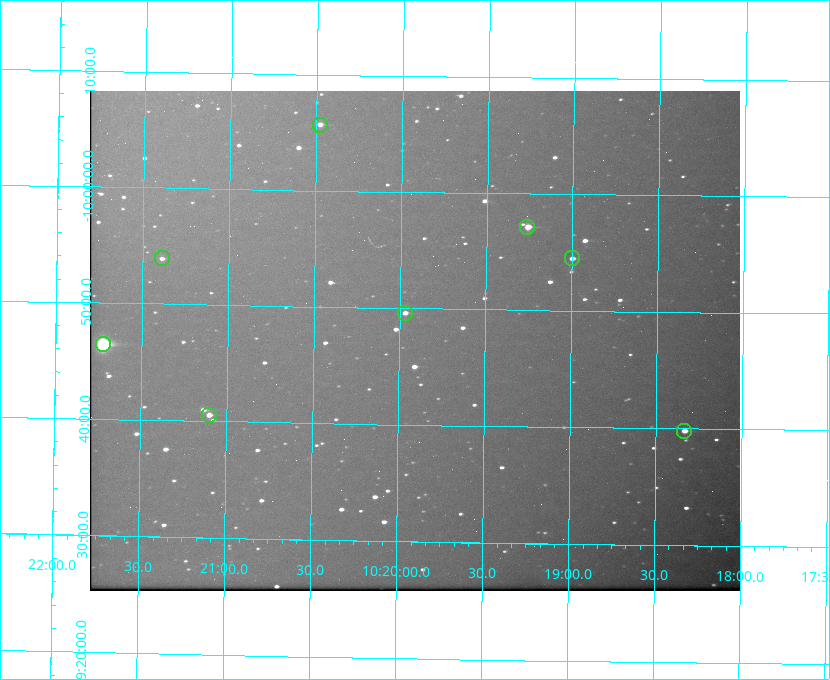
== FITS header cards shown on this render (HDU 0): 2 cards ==
NAXIS1  =                  650 / Width of table row in bytes
NAXIS2  =                  500 / Number of rows in table

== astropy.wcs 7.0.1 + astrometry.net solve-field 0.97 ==
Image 650 x 500 px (HDU 0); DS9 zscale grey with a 90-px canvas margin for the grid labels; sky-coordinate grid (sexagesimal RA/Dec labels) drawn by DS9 from the SOLVED WCS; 8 Tycho-2 reference stars matched to detected sources circled (green)
Header WCS: none
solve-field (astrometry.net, Tycho-2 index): SOLVED blind (the file carries no WCS)
Solved WCS: RA---TAN-SIP/DEC--TAN-SIP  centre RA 10:19:55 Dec -09:47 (154.98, -9.79 deg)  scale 5.16 arcsec/px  FOV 55.9' x 43.0'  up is +179 deg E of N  parity flipped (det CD > 0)
(file carries no celestial WCS; the grid is the blind solution)
Tycho-2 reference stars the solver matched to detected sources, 8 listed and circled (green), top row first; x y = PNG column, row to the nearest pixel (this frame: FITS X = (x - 90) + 1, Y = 500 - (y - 91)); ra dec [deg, ICRS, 3 dp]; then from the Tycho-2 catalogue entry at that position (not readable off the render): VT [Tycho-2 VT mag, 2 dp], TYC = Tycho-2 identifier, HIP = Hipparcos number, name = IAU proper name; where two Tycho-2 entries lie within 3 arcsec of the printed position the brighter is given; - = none
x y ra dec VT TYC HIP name
320 125 155.120 -10.095 10.96 5493-78-1 - -
527 227 154.815 -9.952 9.91 5490-258-1 50532 -
162 258 155.347 -9.899 11.51 5490-199-1 - -
572 258 154.750 -9.908 10.76 5490-212-1 - -
405 313 154.992 -9.826 10.90 5490-153-1 - -
103 344 155.431 -9.774 8.41 5490-124-1 50747 -
209 415 155.275 -9.676 10.79 5490-27-1 - -
684 431 154.583 -9.663 10.90 5490-13-1 - -